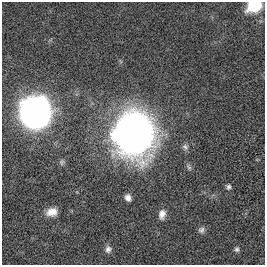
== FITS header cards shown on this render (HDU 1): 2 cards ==
NAXIS1  =                  263
NAXIS2  =                  263

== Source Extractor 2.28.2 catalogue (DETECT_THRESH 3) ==
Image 263 x 263 px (HDU 1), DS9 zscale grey, 1 PNG px = 1 image px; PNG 267 x 267 px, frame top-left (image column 1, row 263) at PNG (2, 2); no overlay
Background 0.00393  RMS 0.031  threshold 0.092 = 3 sigma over >= 5 px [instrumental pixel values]
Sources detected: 12; all 12 listed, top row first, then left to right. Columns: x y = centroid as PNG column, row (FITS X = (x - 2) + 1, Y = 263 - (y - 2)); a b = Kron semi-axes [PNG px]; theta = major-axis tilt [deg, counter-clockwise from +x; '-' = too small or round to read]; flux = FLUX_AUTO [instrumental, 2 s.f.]
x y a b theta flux
254 5 9 7 20 170
35 113 12 12 - 4100
134 133 29 26 -89 1400
185 147 10 7 -46 6.5
62 162 8 6 68 4.7
228 187 7 6 - 5.2
128 198 8 6 -65 10
52 212 12 9 13 20
162 214 11 8 78 14
201 230 9 7 30 6.9
108 249 9 8 - 8.6
237 249 7 6 - 4.7
At the frame edge (FLAGS 8, measured only in part): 1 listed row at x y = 254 5